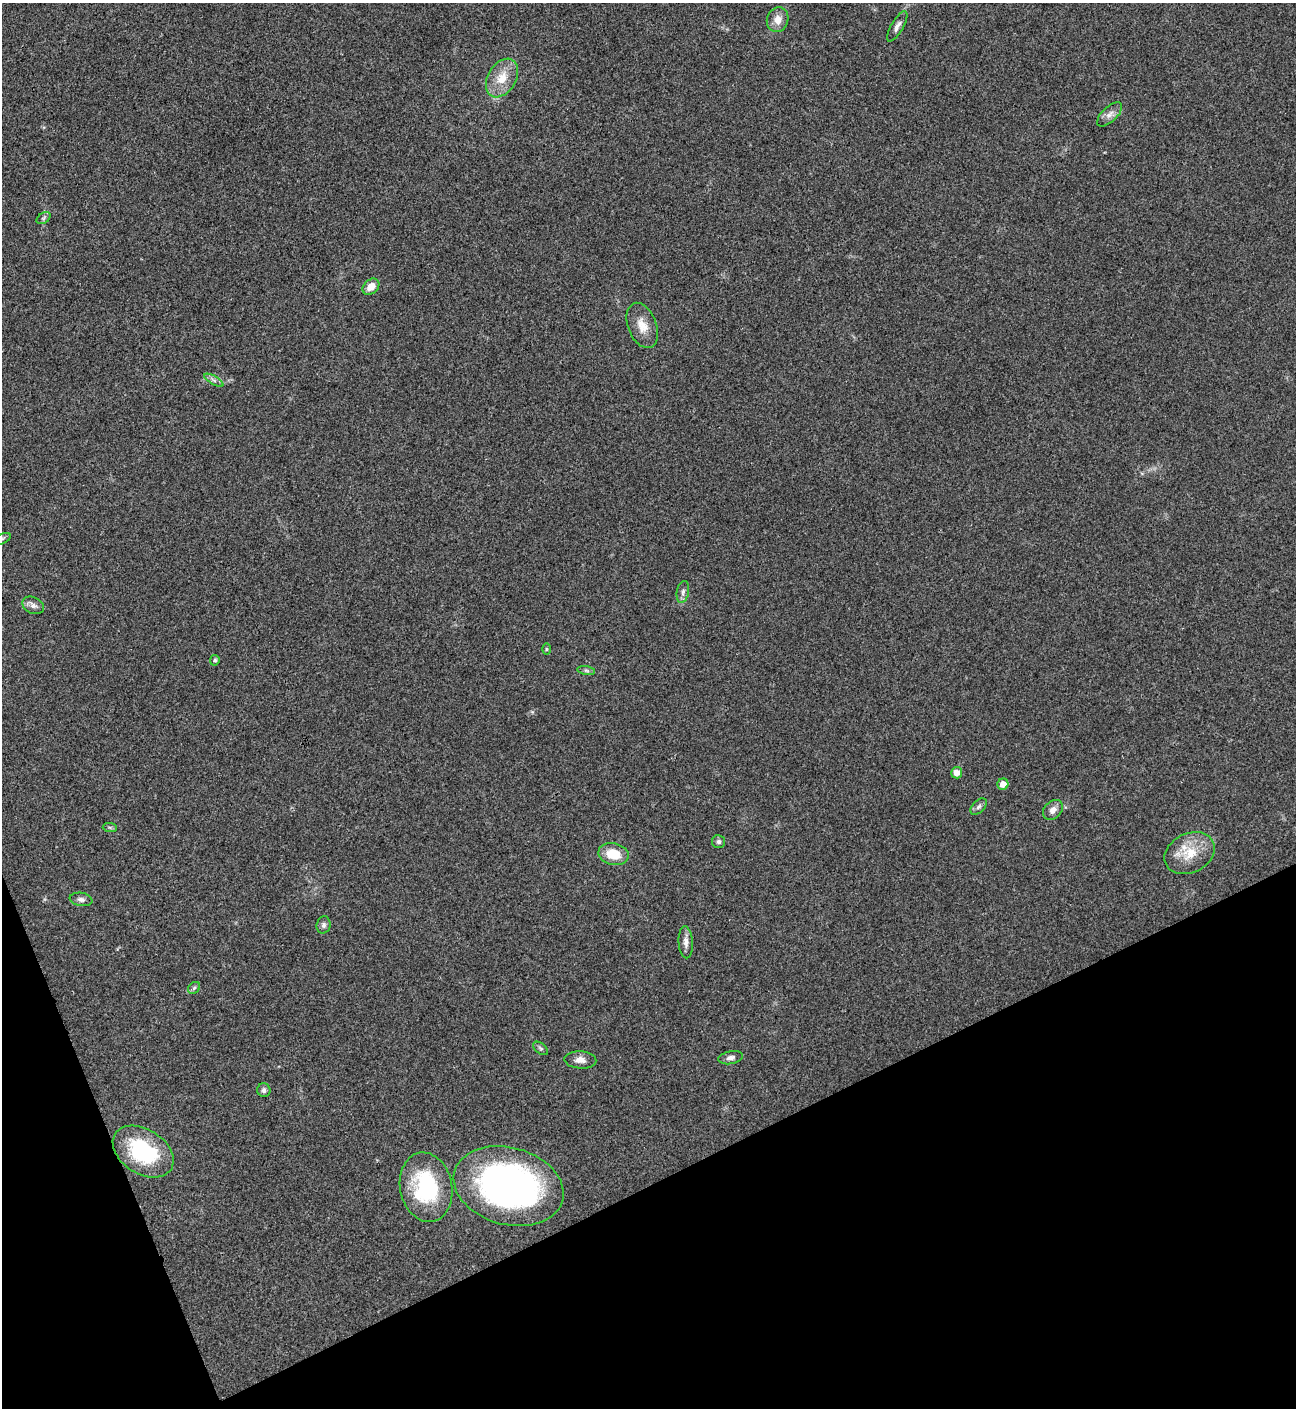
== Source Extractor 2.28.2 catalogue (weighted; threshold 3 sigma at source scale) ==
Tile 14 of 4 x 4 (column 2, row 4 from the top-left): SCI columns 1582-2875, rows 3-1408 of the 5619 x 5631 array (HDU 1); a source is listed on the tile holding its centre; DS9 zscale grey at full resolution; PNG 1298 x 1410 px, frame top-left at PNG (2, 3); each listed source drawn as its Kron ellipse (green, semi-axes under 4 px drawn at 4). Shown black and unused: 20% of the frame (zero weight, under 3 of 4 exposures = <1% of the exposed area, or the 3 px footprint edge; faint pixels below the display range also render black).
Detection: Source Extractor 2.28.2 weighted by HDU 2 'WHT'; one run over the whole footprint, this tile lists its part. Background 0.0201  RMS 0.0039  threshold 0.0176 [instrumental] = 3 sigma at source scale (4.5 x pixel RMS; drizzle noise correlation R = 1.50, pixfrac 1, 0.05/0.05 arcsec/px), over >= 5 px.
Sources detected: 33; all 33 listed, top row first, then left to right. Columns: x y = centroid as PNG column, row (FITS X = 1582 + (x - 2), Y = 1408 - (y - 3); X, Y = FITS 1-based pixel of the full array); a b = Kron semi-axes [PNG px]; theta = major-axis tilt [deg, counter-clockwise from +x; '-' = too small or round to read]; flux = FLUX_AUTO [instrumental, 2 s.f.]
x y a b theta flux
778 20 12 10 72 3.9
897 26 17 6 60 2
502 78 21 14 59 7.7
1109 114 16 7 44 2.4
44 218 8 5 33 0.87
371 287 9 7 43 3.7
642 325 24 14 -69 5.8
214 380 11 4 -29 1.2
2 539 9 5 25 0.9
683 592 11 6 78 1.5
33 605 11 8 -25 1.9
546 649 6 4 90 0.49
215 660 5 4 - 0.83
586 671 9 4 -9 0.87
957 773 5 5 - 3.1
1003 784 5 5 - 3.2
979 807 10 6 45 1.2
1053 810 11 8 47 2.5
110 827 7 4 -1 0.71
718 842 6 6 - 0.94
1190 853 26 19 26 11
613 854 15 11 -11 8.7
81 899 11 6 -8 1.5
324 925 9 7 77 1.2
686 942 16 7 -86 2.5
194 988 7 5 44 0.78
541 1048 8 5 -37 0.8
731 1058 12 6 11 1.7
580 1060 16 8 -3 2.9
264 1090 7 6 - 1.3
143 1152 33 22 -33 32
509 1186 56 38 -15 160
426 1187 35 26 -79 37
Isophote crosses this tile's border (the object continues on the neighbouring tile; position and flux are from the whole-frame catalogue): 1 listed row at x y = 2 539